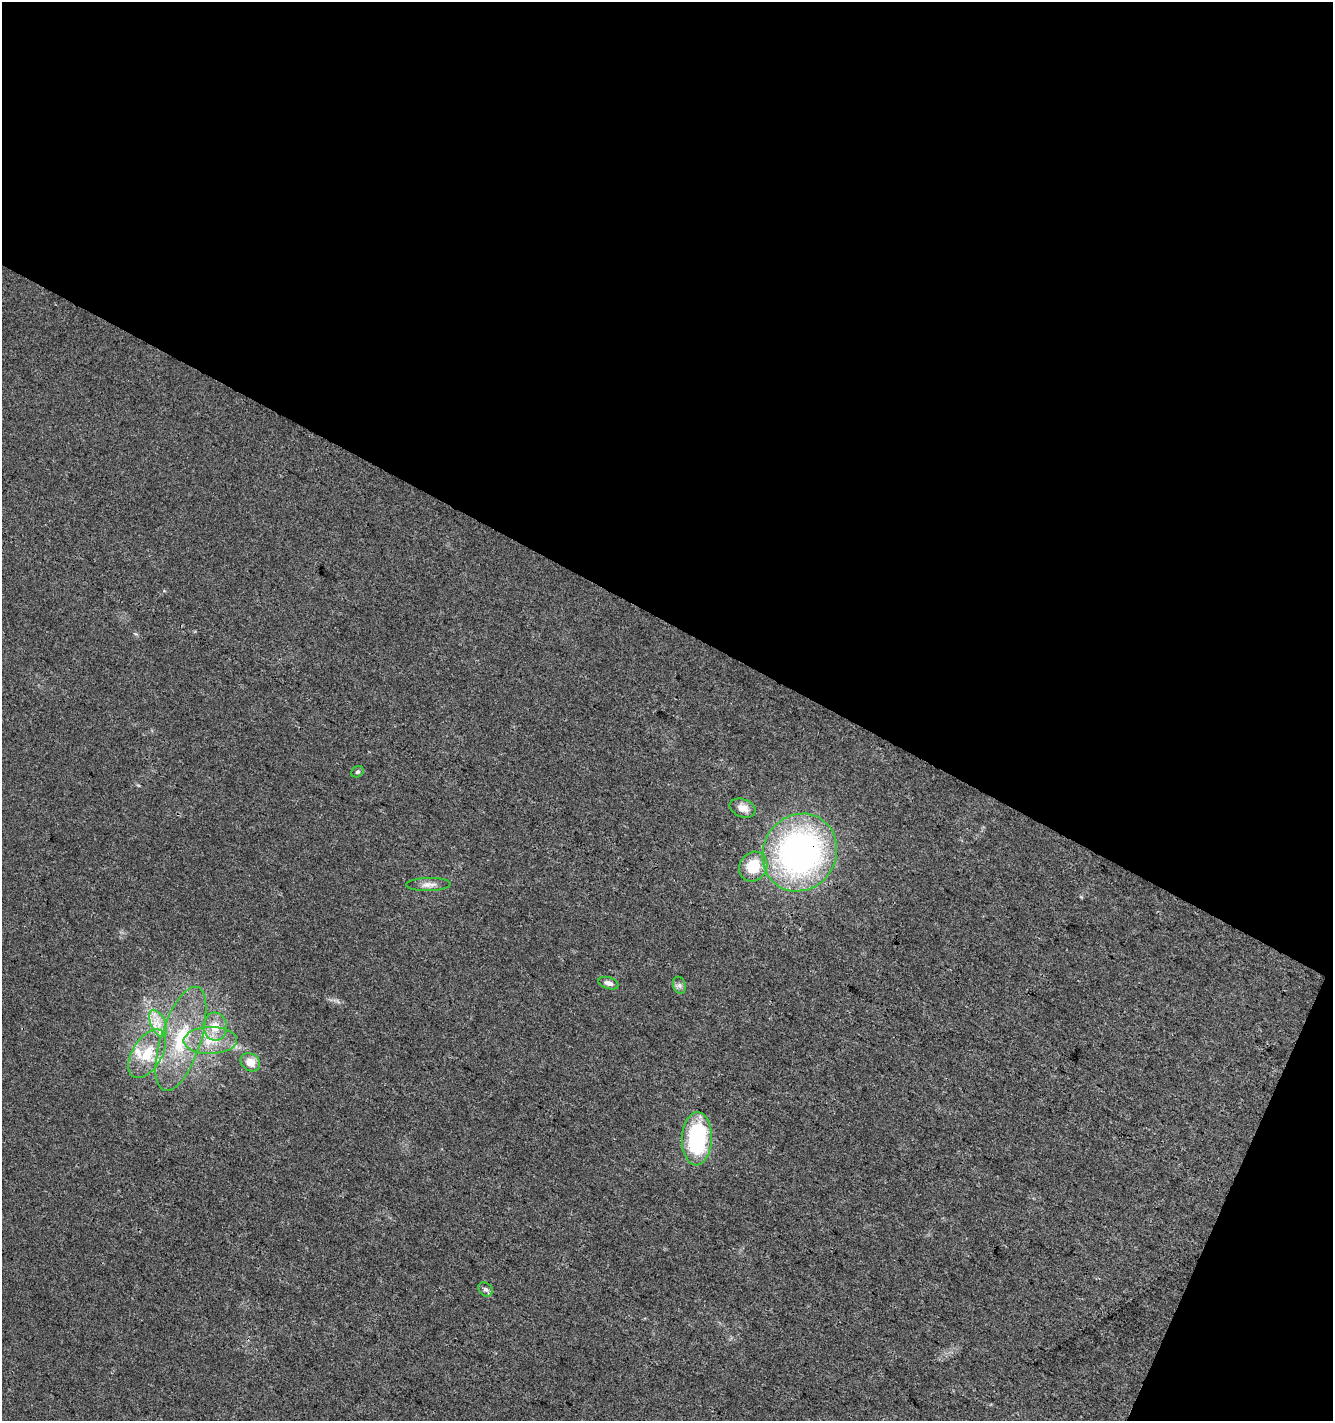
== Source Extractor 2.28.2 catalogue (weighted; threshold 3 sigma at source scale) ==
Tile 2 of 2 x 2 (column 2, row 1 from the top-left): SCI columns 1436-2766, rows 1422-2840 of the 2890 x 2841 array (HDU 1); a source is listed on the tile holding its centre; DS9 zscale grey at full resolution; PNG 1335 x 1423 px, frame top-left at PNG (2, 2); each listed source drawn as its Kron ellipse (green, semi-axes under 4 px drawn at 4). Shown black and unused: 46% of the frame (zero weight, under 3 of 4 exposures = <1% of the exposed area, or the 3 px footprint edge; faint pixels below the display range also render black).
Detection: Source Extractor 2.28.2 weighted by HDU 2 'WHT'; one run over the whole footprint, this tile lists its part. Background 0.0246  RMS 0.0047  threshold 0.0213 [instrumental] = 3 sigma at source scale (4.5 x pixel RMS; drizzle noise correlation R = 1.50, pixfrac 1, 0.0396/0.0396 arcsec/px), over >= 5 px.
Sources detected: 17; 2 inside a brighter listed object's ellipse — not listed separately; the other 15 listed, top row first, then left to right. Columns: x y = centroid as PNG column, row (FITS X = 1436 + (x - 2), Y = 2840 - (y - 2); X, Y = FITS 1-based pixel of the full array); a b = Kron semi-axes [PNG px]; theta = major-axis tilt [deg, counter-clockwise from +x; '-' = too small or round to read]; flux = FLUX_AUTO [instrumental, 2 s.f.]
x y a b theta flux
357 772 6 5 - 0.78
743 808 13 9 -21 4.4
800 852 40 36 58 170
753 866 15 13 57 14
428 884 22 6 1 3.3
608 983 10 5 -17 1.9
679 985 9 6 -72 1.6
158 1023 14 7 -66 5.3
215 1027 14 12 -85 7.8
181 1039 54 20 72 32
210 1040 27 13 1 13
147 1054 27 14 59 14
250 1062 10 8 -36 5.7
697 1139 26 15 88 50
485 1289 8 6 -42 1.5
Overlapping masked pixels (flux is a lower limit): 1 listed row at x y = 800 852
Unlisted compact peaks at least as high as the median listed source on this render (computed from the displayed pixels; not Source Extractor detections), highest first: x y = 136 634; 1081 897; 164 591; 338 1002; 139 786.